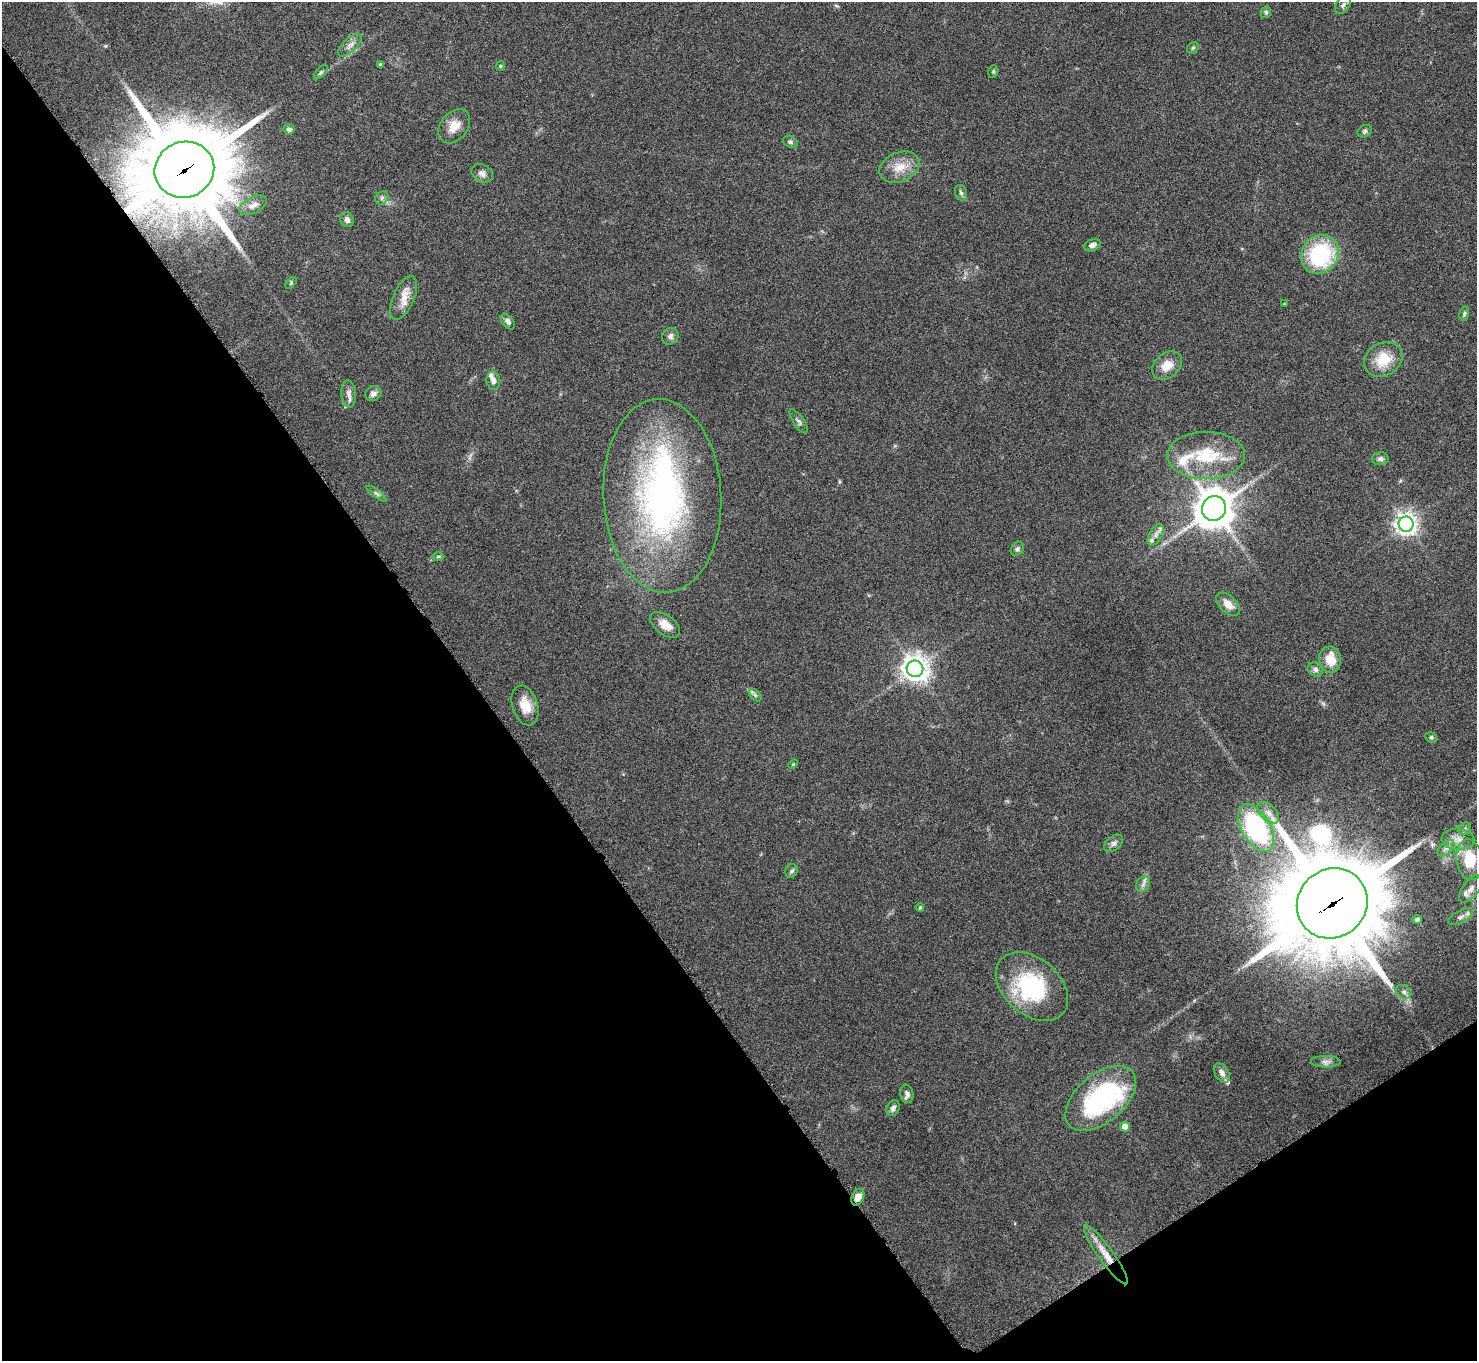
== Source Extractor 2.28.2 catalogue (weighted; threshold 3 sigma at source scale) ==
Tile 14 of 4 x 4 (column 2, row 4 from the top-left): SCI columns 1481-2955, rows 168-1526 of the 5914 x 5909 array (HDU 1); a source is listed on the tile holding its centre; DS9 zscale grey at full resolution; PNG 1479 x 1363 px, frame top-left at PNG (2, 2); each listed source drawn as its Kron ellipse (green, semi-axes under 4 px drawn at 4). Shown black and unused: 36% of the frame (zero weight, under 4 of 8 exposures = <1% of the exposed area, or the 3 px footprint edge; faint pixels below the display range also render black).
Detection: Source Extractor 2.28.2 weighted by HDU 2 'WHT'; one run over the whole footprint, this tile lists its part. Background 0.0778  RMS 0.0044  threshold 0.0181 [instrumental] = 3 sigma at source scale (4.09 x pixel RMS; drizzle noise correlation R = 1.36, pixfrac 0.8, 0.05/0.05 arcsec/px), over >= 5 px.
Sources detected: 83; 2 inside a brighter object's white glare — neither listed nor drawn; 6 inside a brighter listed object's ellipse — not listed separately; the other 75 listed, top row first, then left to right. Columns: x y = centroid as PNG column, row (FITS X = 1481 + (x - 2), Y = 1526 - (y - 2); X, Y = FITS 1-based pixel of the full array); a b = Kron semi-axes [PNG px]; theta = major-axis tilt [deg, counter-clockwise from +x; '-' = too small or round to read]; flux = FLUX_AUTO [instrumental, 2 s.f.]
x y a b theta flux
1343 5 10 6 52 1.3
1266 12 6 5 - 0.84
350 45 15 6 43 2.3
1193 48 6 5 - 0.73
381 65 4 3 - 0.83
500 66 4 4 - 0.48
321 72 9 4 46 0.87
993 72 6 4 79 0.58
454 126 19 13 51 5.7
289 129 5 5 - 1.3
1365 131 7 6 - 0.95
790 142 7 5 -19 0.93
899 167 21 14 23 7.1
184 170 30 28 21 6300
482 173 11 8 -27 2.3
961 193 8 6 -72 0.98
382 198 7 6 - 1
253 205 15 8 26 2.9
347 220 7 6 - 1.7
1092 245 8 5 25 1.8
1320 254 20 18 52 42
291 283 7 4 47 0.59
404 298 23 10 66 5.5
1285 304 4 3 - 0.43
1464 314 7 4 80 0.72
508 321 9 5 -52 1.7
670 336 9 7 51 1.6
1383 359 20 16 32 10
1167 366 17 12 41 5.9
493 381 9 6 -79 1.9
349 394 14 7 -85 2.4
373 394 8 7 - 2
799 421 14 5 -55 1.3
1206 455 39 23 0 22
1380 459 8 6 4 1.3
376 494 12 3 -36 1
662 496 97 59 -87 150
1214 508 12 11 - 1100
1406 524 7 7 - 280
1156 535 12 6 60 2
1017 549 7 6 - 1.1
438 556 6 4 1 0.55
1228 604 14 8 -44 4
665 625 17 9 -36 5
1330 659 13 11 -81 7.6
915 669 8 8 - 440
1315 670 8 6 -31 1.4
755 695 7 4 -46 0.94
525 705 20 12 -73 6.9
1431 737 6 5 - 0.79
793 764 5 3 - 0.42
1268 813 13 8 -45 2.9
1256 828 26 14 -60 62
1465 829 7 5 43 0.96
1458 839 16 10 -3 4.4
1113 843 11 7 39 1.7
1446 848 10 6 42 1.8
1470 860 20 13 -82 14
792 871 7 6 - 1.1
1143 884 8 6 58 1.4
1471 889 16 8 54 2.5
1332 903 36 34 43 7800
920 908 4 3 - 0.6
1461 917 13 6 28 1.9
1417 920 4 4 - 1.5
1032 987 41 28 -41 39
1404 992 8 6 -31 1.4
1326 1062 15 6 -1 1.9
1222 1073 11 6 -60 2.4
907 1094 9 6 -77 1.6
1101 1098 41 24 40 58
893 1108 8 6 65 1.8
1125 1127 5 5 - 4.8
858 1197 9 6 64 3.8
1106 1255 36 7 -54 7.3
Overlapping masked pixels (flux is a lower limit): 4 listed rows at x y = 184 170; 1332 903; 858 1197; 1106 1255